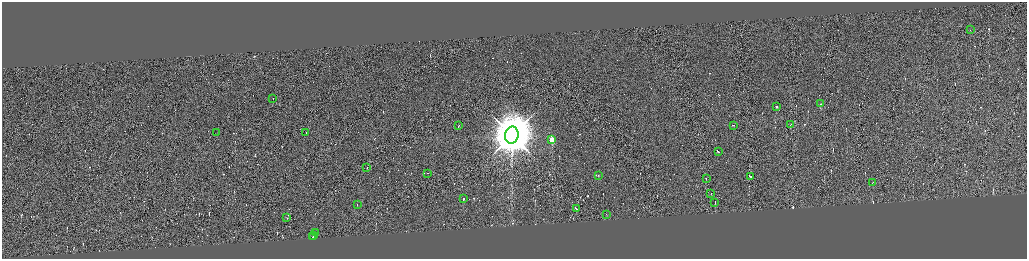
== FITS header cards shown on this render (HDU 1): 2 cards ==
NAXIS1  =                 4100
NAXIS2  =                 1026

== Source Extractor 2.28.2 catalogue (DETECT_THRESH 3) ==
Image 4100 x 1026 px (HDU 1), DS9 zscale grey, zoomed out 1/4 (1 PNG px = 4 x 4 image px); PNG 1029 x 261 px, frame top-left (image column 1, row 1025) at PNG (2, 2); each listed source drawn as its Kron ellipse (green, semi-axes under 4 px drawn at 4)
Background 0.154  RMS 4.2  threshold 12.5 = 3 sigma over >= 5 px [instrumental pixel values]
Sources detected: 388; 360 cannot appear on this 1/4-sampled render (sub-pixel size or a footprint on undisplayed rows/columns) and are neither listed nor drawn; the other 28 listed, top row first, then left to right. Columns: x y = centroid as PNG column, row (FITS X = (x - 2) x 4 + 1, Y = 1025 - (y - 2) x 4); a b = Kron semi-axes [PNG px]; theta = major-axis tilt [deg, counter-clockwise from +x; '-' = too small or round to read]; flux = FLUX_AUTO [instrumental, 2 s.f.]
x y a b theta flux
971 30 2 1 - 8.3e+03
273 99 2 1 - 2.2e+04
821 104 2 1 - 1.4e+04
777 106 2 1 - 2.2e+04
791 124 2 1 - 2.4e+04
734 125 3 1 - 3.1e+04
459 126 2 1 - 2.5e+04
306 132 3 1 - 2.3e+04
217 133 2 1 - 4.1e+02
512 135 8 6 80 1.5e+07
552 139 2 2 - 1.4e+05
719 151 2 1 - 1.7e+04
367 167 2 1 - 1.7e+04
428 173 2 1 - 2.1e+04
599 175 2 1 - 2.4e+04
751 176 2 1 - 2.2e+04
707 178 2 1 - 7.4e+03
873 182 2 1 - 1.3e+04
711 193 2 1 - 3.2e+03
464 198 2 1 - 2.4e+04
715 202 2 1 - 7.5e+03
358 204 2 1 - 1.4e+03
577 208 3 1 - 1.9e+04
607 214 2 1 - 1.0e+04
287 217 2 1 - 1.6e+04
316 232 4 1 - 1.7e+04
314 235 2 1 - 1.2e+04
313 236 3 1 - 3.1e+04
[360 sub-pixel or undisplayed-footprint detections neither listed nor drawn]